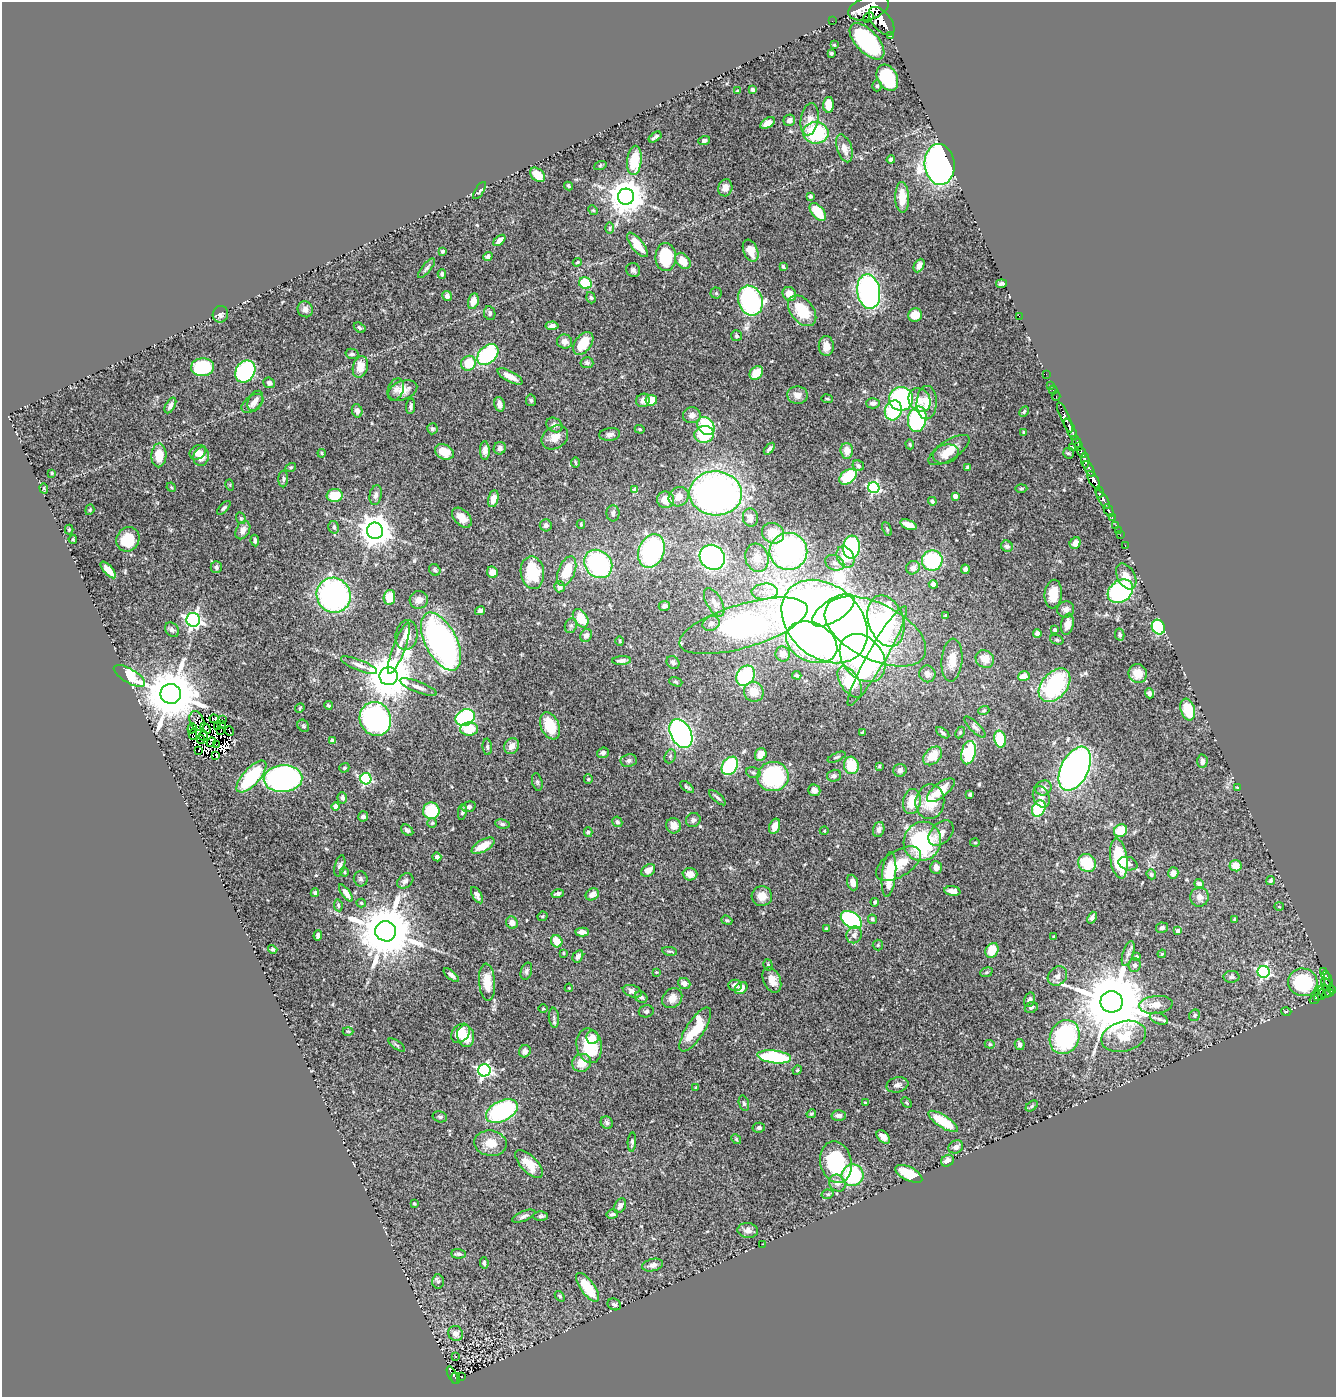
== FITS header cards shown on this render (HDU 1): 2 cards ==
NAXIS1  =                 1334
NAXIS2  =                 1395

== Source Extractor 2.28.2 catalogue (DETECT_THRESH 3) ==
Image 1334 x 1395 px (HDU 1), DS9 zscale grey, 1 PNG px = 1 image px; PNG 1338 x 1399 px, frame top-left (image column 1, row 1395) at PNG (2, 2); each listed source drawn as its Kron ellipse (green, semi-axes under 4 px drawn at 4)
Background 0.734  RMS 0.026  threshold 0.0769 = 3 sigma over >= 5 px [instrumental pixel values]
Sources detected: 531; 10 with non-positive FLUX_AUTO (blend fragments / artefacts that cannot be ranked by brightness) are neither listed nor drawn; of the other 521, the 500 brightest by FLUX_AUTO listed and drawn (21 fainter detections omitted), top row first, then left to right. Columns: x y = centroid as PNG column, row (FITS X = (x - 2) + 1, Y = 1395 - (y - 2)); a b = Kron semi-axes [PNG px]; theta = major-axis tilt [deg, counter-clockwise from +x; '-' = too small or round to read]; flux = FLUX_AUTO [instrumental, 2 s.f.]
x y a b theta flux
869 8 21 11 18 6800
868 17 6 2 47 300
832 21 2 2 - 8.7
881 21 17 9 -50 3000
890 35 3 2 - 77
867 41 22 11 -47 270
834 45 4 3 - 1.7
831 53 3 3 - 2.8
887 78 14 9 -61 100
877 86 5 5 - 3.3
753 90 4 4 - 4.6
738 91 4 2 - 1.8
829 105 8 5 88 26
809 119 16 9 80 16
789 120 6 5 - 6.1
768 123 8 5 32 16
816 133 13 10 -1 130
655 137 7 3 34 3.6
704 140 6 4 18 3.9
844 148 14 7 -72 17
634 160 14 7 84 61
891 160 4 4 - 6.1
940 164 20 15 -84 800
600 166 6 4 20 1.9
538 175 8 6 -42 28
569 186 4 3 - 2.1
725 188 8 7 - 12
480 190 10 4 58 3.1
810 196 4 4 - 3.5
626 197 8 8 - 4100
902 197 15 7 -89 38
593 210 5 4 - 1.9
818 212 11 6 -52 47
609 228 6 4 90 2.6
499 240 7 4 42 7.3
637 245 15 6 -51 34
442 251 4 3 - 3.4
751 251 11 7 -68 19
488 256 5 4 - 4.5
666 257 14 10 -89 83
683 261 9 6 -50 21
577 262 4 3 - 2.1
919 265 7 5 62 11
783 266 4 3 - 2.6
426 268 12 4 49 4.1
633 270 7 6 - 4.7
442 274 5 3 - 3.4
585 283 6 5 - 76
1001 284 5 3 - 3.7
869 291 17 11 -81 410
716 293 5 5 - 2.5
789 294 7 6 - 17
447 296 5 4 - 6.3
591 298 6 4 -72 3
473 301 8 5 76 17
750 301 15 12 -70 270
305 309 8 7 - 8.3
802 311 18 11 -51 59
490 313 7 5 -80 4.6
220 314 8 7 - 8.4
915 315 7 6 - 25
1019 316 2 2 - 19
552 326 6 4 5 7.9
360 328 6 4 -34 3.6
736 336 5 5 - 3.4
565 342 8 7 - 11
583 343 13 8 53 36
826 346 10 7 -88 16
352 354 6 5 - 3.8
488 355 12 8 42 160
468 363 8 7 - 40
587 363 6 5 - 3.8
203 367 11 9 4 130
360 367 11 7 74 25
245 371 12 9 56 200
756 373 7 6 - 32
1046 374 2 2 - 10
510 376 14 5 -28 17
269 383 6 5 - 6.4
1050 385 3 2 - 24
396 389 11 8 68 7.8
403 390 15 9 21 19
1053 390 4 3 - 19
797 395 10 9 - 13
1056 396 5 2 - 31
827 399 5 3 - 1.7
901 399 12 12 - 250
531 400 6 5 - 3.3
643 400 7 6 - 9.5
651 400 6 5 - 28
920 400 12 10 -59 18
255 401 11 6 61 11
252 403 12 7 36 12
873 403 7 5 1 6.7
927 403 17 10 89 27
499 404 7 5 -77 11
170 405 8 4 61 7.8
411 406 8 4 84 4.9
893 410 10 8 66 130
357 411 6 5 - 7.4
1024 412 6 3 62 2.3
692 415 9 8 - 10
1065 417 16 4 -66 1300
917 419 13 9 79 210
554 425 8 6 -37 6.1
706 426 10 8 -51 88
432 429 5 5 - 3.7
640 429 5 3 - 1.9
1071 429 12 3 -63 1600
1024 433 3 3 - 1.9
610 434 10 6 7 7.1
704 434 10 8 11 76
555 437 14 11 33 18
1077 442 6 3 -63 130
910 444 5 4 - 2.1
1079 446 4 3 - 130
1073 447 3 3 - 15
500 448 6 6 - 5.9
769 449 7 3 52 4.9
949 450 23 9 33 26
485 451 9 5 -88 8.2
847 451 8 6 -87 18
198 452 9 6 32 10
444 452 10 7 -26 29
1082 452 6 3 -61 390
322 453 4 3 - 1.9
1068 453 5 5 - 2.6
946 454 13 9 16 17
159 455 12 7 88 33
201 457 9 7 71 19
1085 461 7 4 -85 400
575 462 5 3 - 1.8
858 466 6 5 - 4.9
291 467 5 3 - 1.6
967 467 3 2 - 1.8
1089 469 9 4 -60 400
52 473 3 2 - 1.7
848 477 10 6 37 84
283 479 8 5 90 3.7
1094 480 10 4 -60 2200
230 485 5 3 - 1.8
171 487 5 3 - 1.8
44 488 5 4 - 2.2
874 488 5 5 - 220
1021 488 6 4 2 2.2
635 490 4 4 - 12
1100 492 5 3 - 480
716 493 26 22 -3 790
335 495 8 6 4 45
376 495 10 6 78 7.9
955 496 4 4 - 9
679 497 10 9 - 19
493 499 8 5 77 15
1103 499 11 4 -55 1000
665 500 9 8 - 21
932 501 4 4 - 3.8
224 508 8 4 45 3.8
90 510 5 4 - 1.9
1109 510 7 3 -65 300
613 513 8 6 -88 7.1
241 518 6 4 -70 2.3
462 518 12 7 -46 20
750 518 9 7 -83 12
1112 518 3 2 - 90
581 524 4 3 - 1.9
546 525 6 6 - 5.8
908 525 8 4 -21 19
1116 526 4 3 - 34
334 527 6 5 - 4.3
887 529 7 4 -66 2.3
69 530 5 4 - 2.1
243 530 10 6 62 11
1118 530 3 2 - 4
375 531 8 8 - 3100
773 533 11 10 - 41
1120 535 2 2 - 10
73 539 4 3 - 2.1
128 539 12 11 - 49
255 541 6 4 -82 5.2
1075 543 6 5 - 12
1125 545 3 2 - 9.7
1007 546 6 5 - 4.7
851 547 11 8 84 190
651 551 17 12 68 240
788 551 19 18 - 380
712 557 13 11 -43 430
845 557 11 8 -61 26
757 558 14 11 -73 23
932 561 10 10 - 140
835 563 10 7 -26 8.1
598 564 15 13 -47 230
216 567 6 5 - 4.4
913 568 7 6 - 9.2
965 569 5 4 - 6.9
108 570 10 4 -47 16
435 570 6 5 - 3.2
567 571 15 8 68 50
492 572 6 5 - 16
532 573 16 11 -82 73
1126 576 14 8 -62 20
933 584 4 4 - 5
559 587 6 5 - 10
1120 591 14 10 37 260
765 592 13 8 3 15
1053 594 14 8 85 33
334 595 18 16 -57 410
389 597 7 5 80 39
419 600 9 8 - 12
714 602 16 7 -61 13
664 606 5 5 - 5.5
1066 609 8 8 - 8.9
833 610 24 11 33 300
480 611 5 4 - 5
945 615 3 3 - 1.6
581 618 10 6 -56 39
193 620 7 6 - 510
886 621 26 17 -72 300
825 622 48 36 -42 2200
711 623 9 7 22 7.1
1067 624 11 6 79 14
571 626 7 6 - 4.2
743 626 67 22 17 1000
1158 627 7 6 - 120
172 630 8 6 -49 6
1055 630 4 3 - 7
875 631 55 28 -26 400
1037 633 4 4 - 8
1120 634 6 4 -77 4.2
407 635 15 11 83 21
586 635 7 5 54 7.2
1057 640 7 4 -18 2.9
441 641 31 15 -63 690
620 641 5 3 - 1.6
812 642 27 19 -25 300
399 648 27 6 70 16
783 654 7 7 - 11
877 656 57 9 60 270
863 658 27 20 -50 410
985 659 9 8 - 20
952 660 21 10 85 26
622 661 9 4 4 5.5
673 662 7 6 - 5.3
359 665 19 5 -21 11
1138 673 9 9 - 24
927 674 8 8 - 8.6
797 675 5 3 - 2.1
129 676 17 7 -30 110
389 676 9 9 - 8100
745 676 11 8 57 170
1024 676 6 5 - 20
676 682 7 4 -19 2.5
850 682 17 9 -57 76
1054 685 19 12 50 180
418 687 20 5 -21 10
754 692 10 9 - 23
1149 693 5 4 - 5.1
171 694 10 10 - 11000
328 705 4 3 - 2.3
300 708 5 4 - 2
984 710 5 3 - 1.8
1188 710 11 7 -73 49
465 717 10 8 24 190
214 719 4 4 - 3.1
222 719 3 2 - 5.4
375 719 17 15 -66 440
197 721 10 7 -66 20
222 724 4 2 - 2.9
303 726 6 5 - 3.1
550 726 14 9 -67 55
217 727 3 2 - 3
975 727 14 5 -45 5.3
192 728 5 3 - 27
206 728 6 3 -52 1.9
469 729 9 6 3 47
221 730 3 2 - 2.1
229 731 5 2 - 5
862 732 4 2 - 2
960 732 6 4 63 2.3
681 733 15 10 -61 430
943 733 7 4 -36 3.5
193 734 5 2 - 4.9
203 735 5 3 - 1.9
201 739 4 2 - 1.9
1000 739 8 5 -78 60
332 740 4 3 - 4.4
211 742 5 2 - 3.3
217 744 2 2 - 1.8
512 746 8 7 - 13
487 747 8 4 -86 3.5
199 750 3 2 - 2.7
603 753 6 5 - 6.2
969 753 12 7 76 84
216 755 4 2 - 3.8
761 755 6 5 - 20
670 756 7 5 68 3.5
933 756 11 7 44 31
837 757 9 3 23 2.6
629 760 8 6 8 6
1202 761 7 5 87 7.3
851 765 9 7 -77 50
730 766 10 7 55 130
879 766 4 2 - 1.4
344 768 5 4 - 2.8
1075 769 23 13 63 870
900 770 6 6 - 6.2
753 773 7 5 -16 3.6
834 776 7 6 - 4.4
251 777 20 8 48 120
773 777 16 14 8 200
283 779 19 13 2 490
366 779 5 5 - 190
588 779 5 4 - 1.8
537 782 9 5 -76 3.4
687 787 8 3 -38 3.2
1044 788 8 7 - 8.8
1237 788 3 2 - 1.8
814 790 6 5 - 8.7
941 790 16 7 38 29
970 794 3 3 - 2.8
1041 797 11 8 -68 9.2
342 798 5 5 - 5.9
717 798 10 4 -41 4.5
912 802 12 9 80 36
930 802 17 14 82 45
336 806 4 4 - 23
469 807 7 5 16 5.3
1039 808 8 6 60 110
431 811 8 8 - 75
462 812 8 4 82 3.5
363 816 5 5 - 5
693 820 7 6 - 4.7
617 822 5 5 - 3.8
432 823 5 5 - 2.5
502 824 7 4 -9 3.7
674 826 8 7 - 17
775 826 8 5 69 18
879 829 8 5 75 5.6
407 830 7 5 -39 3.9
824 831 4 3 - 1.5
1120 831 7 6 - 35
588 832 5 4 - 2.6
941 833 15 10 47 14
922 841 20 18 64 200
975 843 5 3 - 1.8
483 846 13 6 30 27
437 857 4 4 - 6.2
1119 859 20 8 -82 94
1087 863 9 8 - 60
1128 863 10 6 -16 7.7
898 864 25 13 31 44
340 866 11 5 76 4.8
1236 866 6 5 - 20
936 867 6 5 - 11
648 870 8 5 37 13
344 872 4 4 - 1.9
1173 873 6 5 - 8.6
690 874 7 6 - 14
1151 874 5 4 - 2.9
889 875 22 7 84 70
361 879 7 7 - 4.3
405 881 9 6 40 6.6
1270 881 5 4 - 2.7
853 882 8 5 -72 11
1199 884 5 4 - 7.8
952 891 8 4 -6 13
315 893 4 4 - 4.3
346 893 10 4 -53 13
558 894 6 4 12 5.3
592 894 7 5 29 12
477 895 9 4 -60 7.9
762 896 10 10 - 18
1199 897 9 9 - 11
875 902 4 3 - 2.8
361 903 5 3 - 2.3
338 905 6 4 -81 2.6
1279 907 5 3 - 1.5
542 916 5 4 - 2
1092 918 6 4 67 5.5
872 919 5 4 - 3.7
1234 919 3 3 - 1.8
727 920 5 4 - 2.5
851 920 11 7 -34 230
512 923 6 5 - 11
1162 928 6 5 - 3.7
826 929 4 3 - 2.5
386 931 10 10 - 13000
1178 931 4 4 - 8.7
582 932 7 4 -3 9.2
854 935 8 7 - 8.6
318 936 5 4 - 4.9
1053 936 3 3 - 1.9
557 941 6 5 - 24
878 945 5 5 - 2.4
273 949 5 4 - 2.9
992 950 8 6 57 35
669 951 7 3 -9 2.6
563 953 3 3 - 1.7
1128 953 13 5 72 6.6
1162 954 4 3 - 2
578 956 6 5 - 6.7
1136 957 3 3 - 5.5
768 965 6 4 -73 2.4
1135 965 7 6 - 4.9
526 971 9 5 71 4.8
656 972 4 4 - 1.5
986 972 6 4 22 2.4
1264 972 6 6 - 290
1323 972 3 3 - 50
451 975 9 4 -40 5.9
1057 976 10 8 46 9.2
1325 976 4 3 - 150
1231 977 8 6 -1 4.9
772 980 13 8 -66 16
1328 980 7 3 -76 100
487 982 19 8 -85 33
1303 982 14 14 - 150
684 983 6 5 - 11
1326 983 5 4 - 72
735 985 7 5 0 9
569 988 4 3 - 1.5
741 988 7 5 41 16
1331 989 5 4 - 150
632 991 10 6 -19 7.7
1324 992 7 6 - 200
1329 993 4 3 - 220
1319 994 8 2 71 99
1322 994 5 4 - 120
641 997 6 5 - 5.1
672 998 11 9 44 16
1030 1000 7 5 73 4.6
1314 1000 5 3 - 32
1112 1002 11 10 - 20000
1156 1005 17 9 6 19
1031 1007 7 5 23 3.6
543 1009 5 3 - 1.6
646 1011 7 6 - 4.1
1286 1012 5 3 - 1.6
1195 1015 6 5 - 3
554 1018 10 5 -84 4.8
1159 1019 9 5 -22 5.9
695 1029 25 9 57 58
348 1031 5 3 - 1.7
460 1033 11 8 45 29
466 1036 11 8 -79 28
1124 1036 23 15 15 40
592 1037 7 6 - 13
1065 1037 17 14 67 210
990 1044 5 4 - 2.4
1020 1044 5 5 - 4.5
397 1045 9 4 -34 2.8
589 1046 17 12 -78 72
525 1051 6 5 - 6.1
774 1057 17 6 -7 140
582 1063 9 9 - 27
484 1070 6 6 - 380
797 1070 5 4 - 1.7
897 1085 11 7 14 7.5
696 1088 3 3 - 2.4
744 1103 8 5 -73 3.2
865 1103 4 4 - 1.6
907 1103 6 3 -46 2
1032 1106 7 4 38 2.7
502 1111 17 10 27 250
811 1114 5 4 - 2.5
839 1116 7 5 -2 7.7
440 1117 7 5 -15 3.4
943 1121 17 6 -33 51
607 1123 6 5 - 4.5
759 1128 6 5 - 4.2
883 1137 8 5 -43 8.3
736 1139 5 4 - 2.2
632 1142 10 4 87 4.1
490 1143 16 12 -8 29
956 1147 7 6 - 7.1
947 1161 7 5 37 9.5
836 1162 21 15 -77 150
529 1164 18 8 -46 32
909 1174 14 7 -26 49
853 1175 11 11 - 120
837 1183 9 7 -48 11
828 1194 6 4 13 2.9
414 1204 3 3 - 2.3
620 1206 8 5 62 8.1
612 1214 6 4 11 4.6
524 1216 12 5 22 6.2
541 1216 7 4 0 3.7
748 1230 10 7 -5 8.4
763 1244 3 2 - 1.5
458 1254 7 4 -3 5.5
484 1263 6 3 -84 3.5
653 1265 10 6 14 8.6
438 1281 7 6 - 3.7
587 1287 17 7 -54 42
560 1296 6 4 -51 2.6
614 1304 7 5 -26 4.3
456 1334 7 7 - 9.7
456 1356 3 2 - 3.6
452 1375 10 3 -64 110
461 1377 3 2 - 9.1
456 1378 5 4 - 68
At the frame edge (FLAGS 8, measured only in part): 1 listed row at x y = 869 8
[21 fainter detections neither listed nor drawn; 10 non-positive-flux detections neither listed nor drawn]